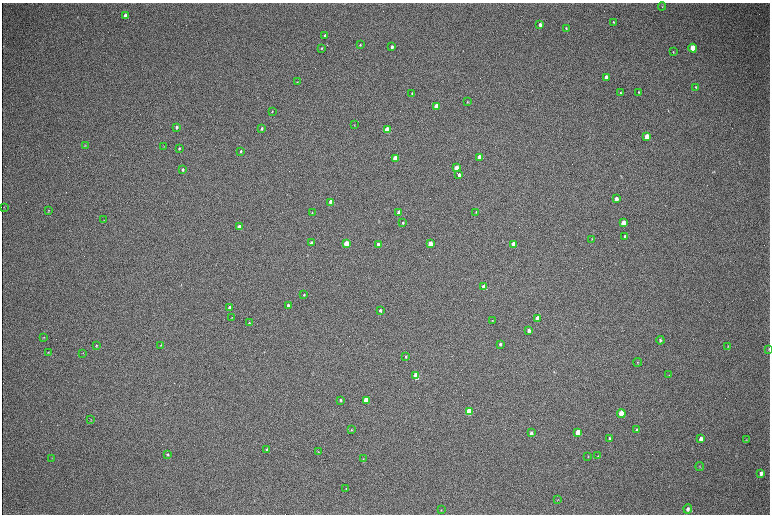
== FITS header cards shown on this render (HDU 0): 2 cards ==
NAXIS1  =                 1536 / length of data axis 1
NAXIS2  =                 1024 / length of data axis 2

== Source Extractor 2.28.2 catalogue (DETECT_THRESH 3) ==
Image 1536 x 1024 px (HDU 0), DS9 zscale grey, zoomed out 1/2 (1 PNG px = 2 x 2 image px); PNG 772 x 516 px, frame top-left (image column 1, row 1023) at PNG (2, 3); each listed source drawn as its Kron ellipse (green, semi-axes under 4 px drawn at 4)
Background 308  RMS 23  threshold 68.3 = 3 sigma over >= 5 px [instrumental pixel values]
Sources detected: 102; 2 cannot appear on this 1/2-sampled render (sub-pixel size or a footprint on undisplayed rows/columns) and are neither listed nor drawn; the other 100 listed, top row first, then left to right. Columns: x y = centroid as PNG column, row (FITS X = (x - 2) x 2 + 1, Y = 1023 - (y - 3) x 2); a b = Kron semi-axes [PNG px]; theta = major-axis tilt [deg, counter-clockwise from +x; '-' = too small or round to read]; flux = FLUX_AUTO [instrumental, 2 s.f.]
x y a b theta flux
662 6 4 2 - 2700
125 16 4 3 - 46000
613 22 4 2 - 4100
540 25 3 3 - 17000
566 28 3 2 - 4300
325 35 3 3 - 5400
360 45 3 2 - 4200
392 47 3 3 - 12000
321 48 3 3 - 4000
693 48 4 3 - 71000
673 52 3 2 - 2700
606 77 3 3 - 19000
297 82 3 2 - 2600
696 87 4 3 - 4400
639 92 4 3 - 3900
412 93 3 3 - 5300
621 93 3 3 - 5400
467 102 4 2 - 3400
436 106 3 3 - 150000
272 111 3 2 - 2900
354 125 2 2 - 2000
177 127 3 2 - 8200
262 129 3 3 - 7100
387 130 3 3 - 220000
646 137 4 3 - 90000
85 145 4 2 - 2500
164 147 3 2 - 1600
179 148 3 2 - 4800
241 151 3 2 - 5400
479 157 3 3 - 39000
395 158 3 3 - 130000
456 168 3 3 - 71000
183 170 4 3 - 7200
459 175 3 3 - 20000
616 199 3 3 - 24000
331 202 3 3 - 74000
4 207 3 2 - 2500
48 210 3 3 - 2700
399 212 3 3 - 66000
476 212 3 2 - 3800
312 213 3 2 - 2700
104 220 3 2 - 2100
403 223 3 2 - 4900
623 223 4 3 - 71000
239 227 3 3 - 62000
625 236 3 3 - 7300
592 239 4 2 - 2800
311 243 3 3 - 14000
430 243 3 3 - 75000
346 244 3 3 - 190000
378 244 3 3 - 16000
514 244 4 3 - 91000
484 287 4 3 - 92000
304 295 3 2 - 5100
288 305 3 3 - 8900
229 307 3 3 - 12000
380 310 3 3 - 9900
232 318 3 2 - 3300
537 318 3 3 - 45000
492 321 3 2 - 3000
249 323 3 3 - 3200
529 331 3 3 - 18000
44 337 4 3 - 4000
660 340 4 3 - 7900
500 344 4 3 - 8600
96 345 4 3 - 4400
161 345 4 3 - 3000
728 346 4 3 - 3200
769 349 4 2 - 3000
48 352 3 2 - 3000
83 353 3 2 - 2300
406 357 3 2 - 3800
638 362 4 3 - 4200
669 375 3 3 - 2300
416 376 4 3 - 240000
341 400 3 3 - 5100
366 400 4 3 - 150000
469 411 4 3 - 340000
621 414 4 3 - 220000
91 419 3 2 - 2200
351 430 4 3 - 4300
637 430 4 3 - 9000
531 433 4 3 - 14000
578 433 4 3 - 170000
610 438 3 2 - 6300
701 439 4 3 - 32000
746 440 3 3 - 3000
267 450 3 3 - 11000
318 452 3 2 - 2300
168 455 4 3 - 5400
588 456 3 2 - 2300
598 456 4 3 - 4200
52 458 3 2 - 1800
363 459 3 3 - 2600
700 466 4 2 - 2800
761 473 4 3 - 15000
346 488 3 3 - 2700
558 500 3 3 - 2400
688 509 4 4 - 13000
441 510 3 2 - 2300
At the frame edge (FLAGS 8, measured only in part): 1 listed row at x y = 769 349
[2 sub-pixel or undisplayed-footprint detections neither listed nor drawn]